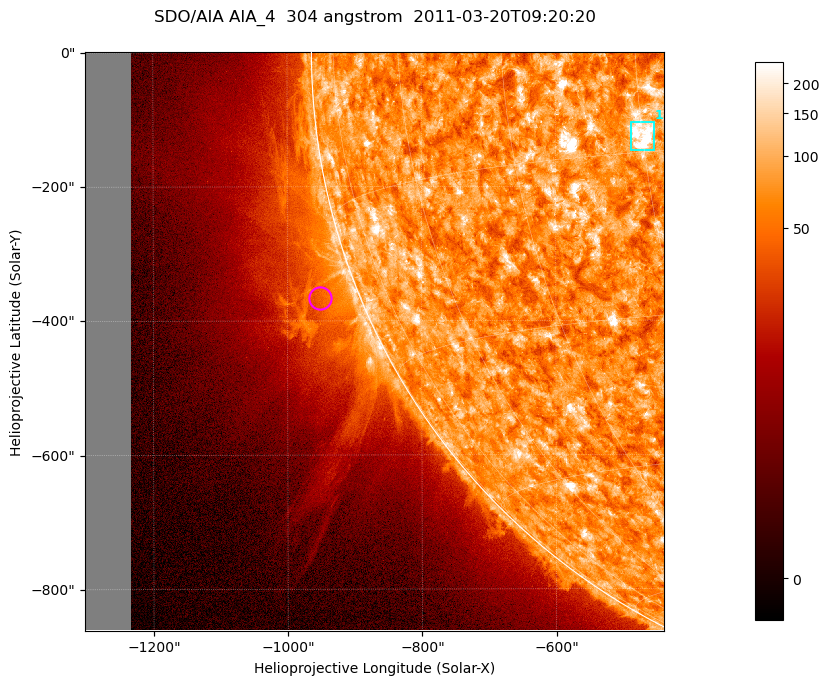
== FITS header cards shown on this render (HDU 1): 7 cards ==
TELESCOP= 'SDO/AIA '           / For AIA: SDO/AIA
INSTRUME= 'AIA_4   '           / For AIA: AIA_ATA1, AIA_ATA2, AIA_ATA3 or AIA_AT
WAVELNTH=                  304 / [angstrom] Wavelength
WAVEUNIT= 'angstrom'           / Wavelength unit: angstrom
DATE-OBS= '2011-03-20T09:20:20.123' / [ISO] Date when observation started; ISO 8
CTYPE1  = 'HPLN-TAN'           / CTYPE1; Typically HPLN
CTYPE2  = 'HPLT-TAN'           / CTYPE2; Typically HPLT

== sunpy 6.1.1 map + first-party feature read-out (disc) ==
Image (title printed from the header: SDO/AIA AIA_4  304 angstrom  2011-03-20T09:20:20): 1438 x 1438 px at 0.6 arcsec/px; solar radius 964 arcsec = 1605 px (partial field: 11% of the solar disc is inside the frame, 43% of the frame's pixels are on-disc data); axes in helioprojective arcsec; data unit not stated in the header (colour bar unlabelled)
Orientation: roll -0.132 deg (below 1 deg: not rotated)
Missing data: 7.9% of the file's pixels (0.0% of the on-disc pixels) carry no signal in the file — blank (NaN) pixels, whole columns, Tx -1302..-1232 arcsec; drawn neutral grey and excluded from every search
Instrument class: DISC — disc imager (sunpy class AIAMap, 304 A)
Bright regions (active regions / flare kernels): reference = the on-disc median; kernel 13 px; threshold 5 sigma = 115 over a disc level ~72.9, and >= 1.15x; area >= 2067 px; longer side >= 17 px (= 10 arcsec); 1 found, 1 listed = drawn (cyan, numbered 1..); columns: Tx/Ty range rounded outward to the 2 arcsec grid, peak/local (2 s.f.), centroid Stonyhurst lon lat
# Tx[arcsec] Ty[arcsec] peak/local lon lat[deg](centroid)
1 -488..-454 -148..-104 7.3 -30 -14
Off-limb structures (1.02-1.3 R_sun): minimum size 400 px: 7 found; the strongest spans PA ~95..125 deg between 1.02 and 1.16 R_sun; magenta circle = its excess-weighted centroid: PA ~110 deg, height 1.06 R_sun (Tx ~-952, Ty ~-366 arcsec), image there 1.9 x the reference